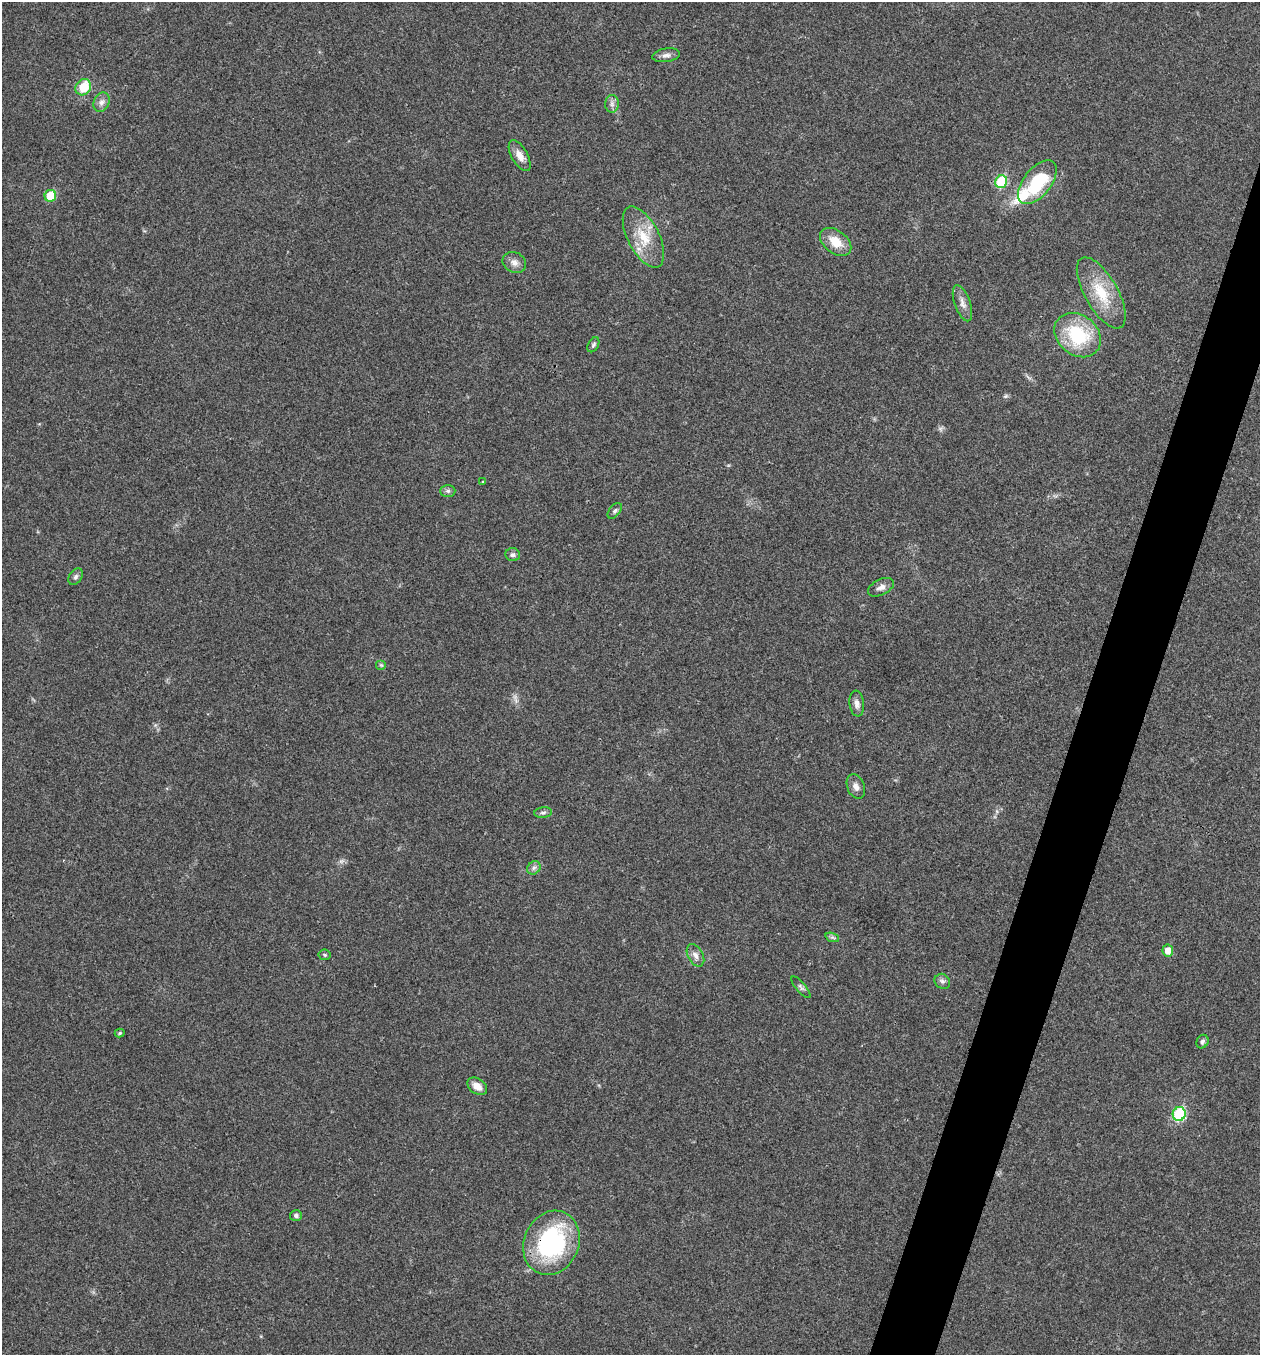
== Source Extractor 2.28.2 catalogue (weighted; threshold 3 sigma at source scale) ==
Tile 10 of 4 x 4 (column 2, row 3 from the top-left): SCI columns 1394-2651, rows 1359-2711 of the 5434 x 5419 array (HDU 1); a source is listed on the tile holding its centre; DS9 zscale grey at full resolution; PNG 1262 x 1357 px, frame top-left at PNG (2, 2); each listed source drawn as its Kron ellipse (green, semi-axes under 4 px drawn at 4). Shown black and unused: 4% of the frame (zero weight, under 3 of 4 exposures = <1% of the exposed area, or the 3 px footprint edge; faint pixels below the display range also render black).
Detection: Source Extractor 2.28.2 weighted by HDU 2 'WHT'; one run over the whole footprint, this tile lists its part. Background 0.0237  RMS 0.0041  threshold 0.0183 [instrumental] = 3 sigma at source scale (4.5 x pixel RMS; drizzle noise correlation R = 1.50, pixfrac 1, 0.05/0.05 arcsec/px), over >= 5 px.
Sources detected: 39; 1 inside a brighter listed object's ellipse — not listed separately; the other 38 listed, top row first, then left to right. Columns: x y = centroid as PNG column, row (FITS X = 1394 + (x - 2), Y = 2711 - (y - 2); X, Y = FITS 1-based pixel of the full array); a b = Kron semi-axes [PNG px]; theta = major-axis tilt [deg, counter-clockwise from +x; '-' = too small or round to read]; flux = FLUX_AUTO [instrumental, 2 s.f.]
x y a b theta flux
666 55 14 6 8 1.9
83 87 8 7 - 11
101 102 10 7 66 2
612 104 9 7 90 1.5
520 156 17 8 -60 3.8
1001 182 6 6 - 21
1037 182 26 13 52 24
50 196 6 5 - 11
643 237 33 15 -63 12
836 242 18 11 -38 7.1
514 262 12 10 -30 2.6
1101 293 40 16 -60 15
962 303 19 7 -70 2.8
1078 335 25 20 -39 26
593 345 8 5 61 0.86
483 482 4 3 - 0.45
448 491 7 6 - 0.93
615 511 9 5 53 1
513 555 7 6 - 1.2
76 577 9 6 57 1.2
881 587 14 7 26 2.3
381 665 5 5 - 0.6
857 704 13 7 -83 2
856 786 13 8 -69 2.1
543 813 9 5 6 1.1
534 868 7 6 - 1.3
832 937 7 4 -18 0.83
1168 951 6 5 - 3.8
325 955 6 5 - 0.61
695 955 12 7 -61 2.3
942 981 8 7 - 1.3
801 987 13 5 -49 1.2
120 1033 5 4 - 0.63
1202 1042 7 6 - 0.88
477 1086 11 7 -33 3.7
1179 1114 7 6 - 33
296 1216 6 5 - 1
551 1243 33 27 66 53
Overlapping masked pixels (flux is a lower limit): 1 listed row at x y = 551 1243